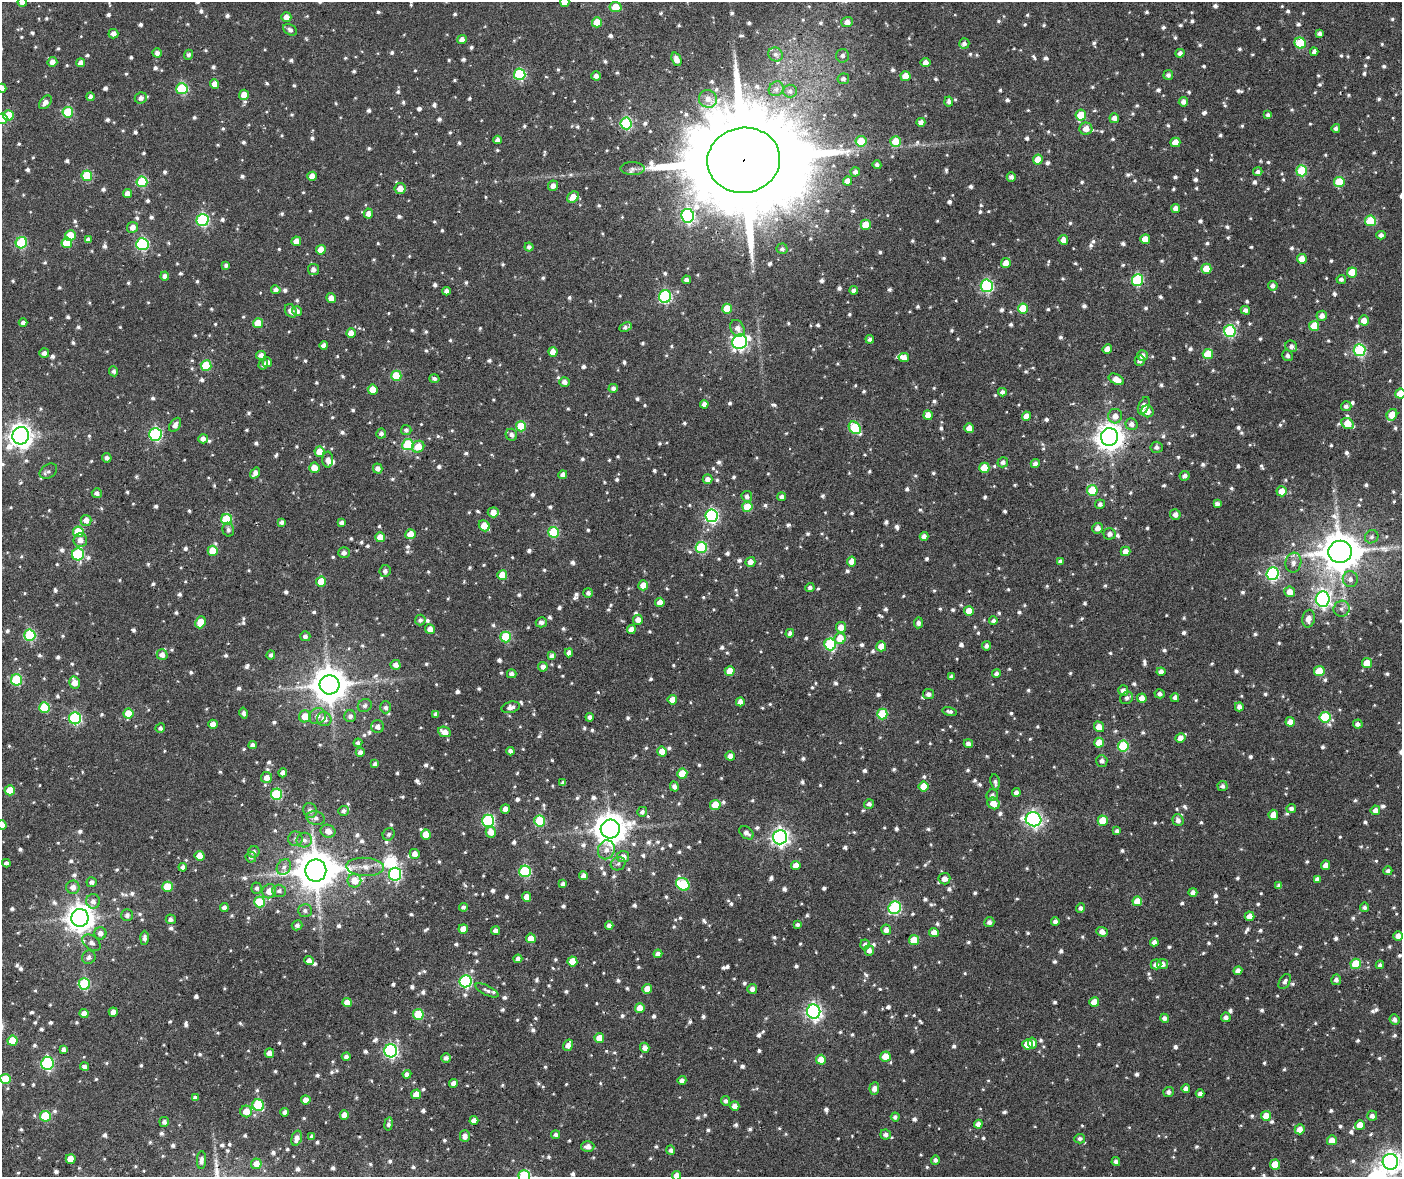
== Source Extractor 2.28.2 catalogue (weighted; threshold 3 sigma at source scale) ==
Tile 6 of 4 x 4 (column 2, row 2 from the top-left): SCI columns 1724-3123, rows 2883-4057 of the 6250 x 5797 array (HDU 1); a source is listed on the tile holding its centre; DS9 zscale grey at full resolution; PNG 1404 x 1179 px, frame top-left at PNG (2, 2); each listed source drawn as its Kron ellipse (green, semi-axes under 4 px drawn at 4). Shown black and unused: <1% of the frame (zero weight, under 2 of 6 exposures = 13% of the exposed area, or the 3 px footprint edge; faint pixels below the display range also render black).
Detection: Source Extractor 2.28.2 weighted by HDU 2 'WHT'; one run over the whole footprint, this tile lists its part. Background 0.127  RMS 0.032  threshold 0.131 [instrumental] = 3 sigma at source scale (4.09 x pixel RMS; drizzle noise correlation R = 1.36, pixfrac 0.8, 0.0396/0.0396 arcsec/px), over >= 5 px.
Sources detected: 1467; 1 too faint to see at this stretch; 2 inside a brighter object's white glare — neither listed nor drawn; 11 inside a brighter listed object's ellipse — not listed separately; of the other 1453, all 500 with FLUX_AUTO >= 8.64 (the completeness limit of this list) listed and drawn (953 fainter detections not listed), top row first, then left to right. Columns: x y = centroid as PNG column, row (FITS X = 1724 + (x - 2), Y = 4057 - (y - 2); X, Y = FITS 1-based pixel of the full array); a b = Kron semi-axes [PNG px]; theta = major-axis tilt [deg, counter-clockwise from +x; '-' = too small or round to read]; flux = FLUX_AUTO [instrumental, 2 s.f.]
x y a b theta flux
22 2 4 4 - 13
565 2 5 4 - 30
615 7 6 5 - 76
286 17 5 5 - 24
597 22 5 5 - 62
847 22 5 5 - 19
290 30 7 5 -32 10
113 34 5 4 - 16
1319 34 4 4 - 11
462 40 4 4 - 18
1300 43 6 5 - 130
964 44 5 5 - 9.8
1314 52 4 4 - 11
157 53 5 4 - 13
1180 53 4 4 - 13
776 54 7 6 - 12
188 55 5 4 - 8.6
842 56 7 6 - 11
676 59 7 4 -69 20
52 62 5 5 - 21
926 62 5 4 - 16
81 63 4 4 - 17
520 74 6 5 - 290
1168 75 5 5 - 9.8
596 76 5 4 - 14
906 76 5 5 - 48
843 79 5 5 - 11
215 84 5 4 - 28
2 88 5 4 - 20
182 89 5 5 - 230
776 89 8 7 - 12
790 91 7 6 - 9.2
244 95 5 5 - 30
91 97 4 4 - 13
141 98 6 5 - 15
708 99 9 8 - 21
45 102 8 5 48 17
949 102 5 4 - 11
1183 102 4 4 - 15
68 112 5 5 - 160
9 115 5 5 - 93
1081 115 5 5 - 91
1268 115 4 4 - 9.2
1114 118 5 4 - 17
2 119 5 5 - 100
921 122 4 4 - 16
626 123 6 5 - 300
1336 128 4 4 - 9.8
1086 129 6 6 - 27
498 140 4 4 - 14
861 141 5 5 - 81
896 142 5 5 - 70
1175 142 5 5 - 44
744 160 36 32 9 63000
1038 160 5 5 - 49
877 165 4 4 - 9.6
632 169 12 6 -2 12
1302 171 5 5 - 150
855 172 5 4 - 11
1258 172 5 4 - 9.9
87 176 5 5 - 140
312 176 5 4 - 28
1011 177 5 4 - 12
848 181 4 4 - 22
142 182 5 5 - 180
1339 182 5 5 - 120
553 186 5 5 - 17
400 188 5 5 - 29
127 194 4 4 - 21
573 197 6 5 - 40
1176 208 4 4 - 20
368 213 5 4 - 15
688 216 7 6 - 590
202 220 6 6 - 350
1370 221 5 5 - 130
866 225 5 5 - 57
133 227 5 5 - 22
1381 235 4 4 - 13
70 236 5 5 - 86
1145 239 5 5 - 45
88 240 4 4 - 13
1063 240 5 4 - 23
296 241 5 5 - 25
21 243 6 5 - 200
67 243 5 5 - 64
142 244 6 6 - 360
529 247 4 4 - 9.7
782 249 5 5 - 8.7
321 250 5 5 - 41
1302 259 5 5 - 35
1006 263 5 4 - 27
226 265 4 3 - 8.7
313 269 5 5 - 13
1206 269 5 5 - 52
1352 272 5 5 - 71
165 276 4 4 - 13
1341 279 4 4 - 9.2
687 280 4 4 - 12
1138 280 6 5 - 290
987 286 6 6 - 380
1273 286 5 4 - 12
276 290 4 4 - 15
854 290 4 4 - 12
446 291 4 4 - 14
665 297 6 6 - 370
331 298 5 4 - 23
1023 308 5 5 - 92
727 309 5 5 - 52
1245 310 5 4 - 11
291 311 7 5 -59 18
297 311 5 5 - 13
1322 316 5 5 - 18
1364 320 5 5 - 27
23 323 4 4 - 8.9
258 323 5 5 - 72
1314 326 5 5 - 79
626 327 6 4 25 10
737 328 9 6 -60 18
1230 331 6 6 - 310
351 333 5 4 - 28
870 339 4 4 - 9.6
740 342 8 7 - 750
324 345 4 4 - 15
1291 346 6 5 - 13
1107 349 5 4 - 22
1360 350 6 6 - 310
553 352 5 4 - 31
44 353 5 4 - 13
1208 354 5 5 - 84
261 355 5 4 - 14
1142 355 5 5 - 17
1288 356 6 5 - 9.1
904 357 5 4 - 22
1140 361 5 5 - 10
267 362 5 4 - 14
263 364 5 4 - 9.5
206 366 5 5 - 130
114 371 5 4 - 9
396 376 5 5 - 100
434 378 5 4 - 8.8
1116 379 8 5 -27 34
564 382 5 5 - 15
613 388 4 4 - 11
373 390 5 5 - 53
1002 392 4 4 - 11
1400 394 5 5 - 68
704 404 4 4 - 14
1144 406 9 5 67 25
1346 406 5 5 - 9.4
1147 411 6 5 - 24
928 415 5 4 - 29
1392 415 6 5 - 61
1026 416 4 4 - 24
1115 416 7 7 - 21
1131 424 6 5 - 14
1348 424 6 5 - 62
175 425 8 5 58 15
521 426 5 5 - 100
855 428 7 5 -49 160
969 428 5 5 - 23
406 430 5 5 - 8.9
381 433 5 5 - 9.6
155 434 6 6 - 430
511 435 6 5 - 11
21 436 9 8 - 2300
1109 437 9 8 - 3300
203 439 4 4 - 14
408 445 5 5 - 200
418 447 6 5 - 49
1157 447 6 5 - 10
319 452 5 5 - 42
107 458 5 4 - 10
328 460 8 5 90 16
1003 462 5 5 - 11
1035 464 4 4 - 12
314 468 5 5 - 37
378 468 5 4 - 15
984 468 5 5 - 60
48 471 9 6 35 9.6
255 473 6 4 55 15
563 475 4 4 - 17
1185 476 5 5 - 12
708 479 5 4 - 15
1092 490 5 5 - 120
1282 491 5 5 - 35
97 493 5 5 - 13
747 496 5 5 - 11
782 497 4 4 - 11
1100 504 5 4 - 10
1217 504 4 4 - 12
747 507 5 5 - 61
493 512 5 5 - 26
1175 514 5 5 - 14
712 516 6 6 - 550
227 519 5 5 - 180
86 520 5 5 - 22
281 522 4 4 - 9.2
341 523 4 4 - 10
484 526 6 5 - 47
1098 528 5 5 - 18
228 530 7 5 -73 10
78 532 5 5 - 120
553 532 5 5 - 160
410 534 5 5 - 40
1109 534 6 5 - 13
924 536 4 4 - 15
380 537 5 5 - 45
1372 537 7 6 - 9.1
80 540 7 6 - 19
701 547 5 5 - 210
213 551 5 5 - 61
1126 551 5 5 - 19
1340 552 12 11 - 9700
344 553 5 5 - 11
78 554 6 6 - 240
852 561 5 4 - 31
1060 561 4 4 - 9.3
750 562 5 5 - 20
1293 563 10 8 80 18
385 571 6 5 - 10
1273 574 6 6 - 460
502 575 5 5 - 58
1350 579 8 7 - 16
321 581 5 5 - 76
643 585 5 5 - 31
810 587 4 4 - 8.9
1290 592 5 5 - 29
588 593 5 5 - 9.1
1323 599 7 7 - 950
660 602 4 4 - 25
1342 609 8 7 - 13
969 611 5 5 - 37
1309 619 9 6 79 21
420 620 5 5 - 9.4
638 620 5 5 - 19
993 621 4 4 - 9.7
200 622 6 5 - 58
541 622 5 5 - 12
918 623 5 4 - 10
841 627 5 5 - 32
430 629 5 4 - 21
631 629 4 4 - 17
790 633 4 4 - 9.9
30 635 6 5 - 270
305 636 5 5 - 10
506 637 5 5 - 130
840 638 6 5 - 50
830 644 6 5 - 260
881 646 5 5 - 32
987 646 4 4 - 11
569 653 4 4 - 15
162 655 5 5 - 19
271 655 4 4 - 8.7
552 656 4 4 - 12
1367 663 5 5 - 50
396 665 5 5 - 17
543 667 5 5 - 14
730 671 5 5 - 41
1319 671 5 5 - 74
1161 672 4 4 - 14
996 673 4 4 - 9.7
512 674 5 4 - 11
951 677 4 3 - 9.1
16 680 5 5 - 200
74 683 6 5 - 29
329 685 10 9 - 7300
1123 691 5 5 - 15
928 694 5 5 - 12
1160 694 5 4 - 11
1127 698 7 6 - 11
1142 698 5 5 - 25
1175 698 5 4 - 11
672 700 5 4 - 34
740 702 4 4 - 16
365 706 7 6 - 9.3
44 707 5 5 - 140
386 707 6 5 - 9.2
511 707 9 5 14 15
1239 707 4 4 - 14
950 711 7 4 -11 9.2
128 713 5 5 - 56
244 713 5 4 - 9.2
436 714 4 4 - 9.8
882 714 5 5 - 140
305 716 6 6 - 42
317 716 9 7 34 17
350 716 6 6 - 11
590 717 4 4 - 11
1325 717 5 5 - 170
75 718 6 6 - 360
324 719 7 7 - 22
1290 722 4 4 - 26
213 724 4 4 - 22
1358 724 5 4 - 12
378 727 6 6 - 15
1099 727 5 4 - 31
160 728 5 4 - 8.9
444 732 7 5 -24 25
1180 738 5 4 - 24
358 743 4 4 - 9.3
1099 743 5 5 - 48
968 744 5 4 - 14
253 745 4 4 - 11
1123 746 5 5 - 190
510 751 4 4 - 11
360 752 4 4 - 11
662 752 5 5 - 41
730 756 5 4 - 20
1102 761 6 5 - 12
375 764 4 4 - 9.7
283 773 4 4 - 16
682 774 5 5 - 68
267 777 5 5 - 23
995 782 8 4 -82 9.8
563 783 4 4 - 9.4
924 786 5 5 - 67
1222 786 5 5 - 10
674 787 5 4 - 13
10 790 5 5 - 61
1016 793 4 4 - 12
277 794 5 5 - 240
992 795 6 5 - 9.3
993 803 6 5 - 37
869 804 5 5 - 11
715 805 5 5 - 55
505 809 4 4 - 20
1291 809 4 4 - 11
310 810 7 6 - 13
1375 810 5 5 - 17
343 811 5 5 - 9.8
642 812 5 5 - 9.1
1273 815 5 5 - 33
316 818 9 6 -14 14
1033 819 8 7 - 850
1178 820 6 5 - 14
488 821 6 6 - 330
540 821 5 5 - 160
1103 821 5 5 - 69
2 825 5 4 - 28
610 829 9 9 - 5100
328 831 7 6 - 24
1117 831 4 4 - 8.8
491 832 5 5 - 30
746 833 8 5 -40 14
389 834 6 5 - 8.8
426 834 5 5 - 42
780 837 7 7 - 1200
295 839 7 7 - 11
304 840 8 7 - 14
606 850 9 8 - 19
254 852 6 5 - 10
415 854 5 5 - 21
200 856 5 5 - 45
251 857 5 5 - 8.8
623 857 6 5 - 19
6 863 4 4 - 10
618 864 8 6 28 8.7
1326 865 4 4 - 23
796 866 4 4 - 28
183 867 4 4 - 12
284 867 8 6 58 13
365 867 19 9 -3 35
316 870 11 10 - 10000
525 871 6 6 - 280
1388 871 4 4 - 10
395 874 6 6 - 450
583 876 4 4 - 16
944 879 6 6 - 21
1317 879 4 4 - 10
354 881 7 7 - 42
92 882 5 5 - 11
563 884 4 4 - 10
683 884 7 5 -38 200
1279 885 4 4 - 8.9
73 887 6 6 - 19
168 887 5 5 - 81
257 888 6 5 - 8.9
269 891 7 6 - 31
279 891 7 6 - 11
1193 892 4 4 - 14
526 897 5 4 - 26
93 901 7 7 - 14
1137 901 5 5 - 50
259 902 5 5 - 150
224 907 4 4 - 13
463 907 4 4 - 9.2
1364 907 5 4 - 10
895 908 6 6 - 340
1080 908 5 4 - 10
305 911 7 6 - 9.2
127 915 6 6 - 11
1250 916 5 4 - 27
80 918 9 8 - 3700
171 919 5 5 - 9.4
1055 921 4 4 - 11
989 922 5 5 - 12
297 925 5 5 - 10
798 925 4 3 - 9
609 926 4 4 - 12
463 929 5 4 - 37
886 930 5 5 - 16
496 931 4 4 - 15
934 932 5 4 - 25
1102 932 5 5 - 17
100 933 6 6 - 16
1398 936 4 4 - 21
144 938 7 4 88 11
531 938 5 5 - 44
914 940 5 5 - 70
1154 942 4 4 - 14
91 943 10 7 -37 14
865 944 5 4 - 10
869 950 5 5 - 14
658 954 4 4 - 14
89 957 7 6 - 11
518 959 4 4 - 17
309 961 5 4 - 18
572 961 5 5 - 50
1156 964 5 5 - 17
1162 964 5 5 - 15
1356 964 5 5 - 100
1380 965 4 4 - 8.6
1238 971 4 4 - 15
1336 980 5 5 - 11
466 981 6 6 - 390
1285 982 8 5 57 11
84 984 6 5 - 200
647 989 5 5 - 28
752 989 5 5 - 14
487 990 13 4 -27 10
347 1002 4 4 - 25
1094 1002 5 5 - 44
640 1008 5 5 - 36
113 1012 4 4 - 20
814 1012 7 6 - 910
84 1013 4 4 - 19
418 1014 5 5 - 140
1226 1017 5 4 - 12
1164 1018 4 4 - 11
1394 1020 5 5 - 12
599 1038 5 5 - 38
12 1041 5 5 - 80
1032 1043 5 4 - 18
1027 1044 5 5 - 55
568 1045 6 4 55 18
645 1048 5 4 - 18
64 1049 4 4 - 11
391 1051 6 6 - 580
269 1053 5 4 - 19
346 1057 4 4 - 10
885 1057 5 5 - 45
446 1058 5 4 - 10
821 1060 5 5 - 36
47 1063 6 6 - 380
84 1067 4 4 - 12
407 1074 4 4 - 10
5 1079 5 5 - 100
682 1080 4 4 - 12
453 1083 4 4 - 17
874 1088 6 5 - 15
1186 1089 4 4 - 12
1168 1092 5 5 - 11
416 1094 5 5 - 38
1200 1094 4 4 - 11
195 1098 4 4 - 12
306 1100 4 4 - 20
725 1101 5 4 - 9
258 1105 6 5 - 210
735 1106 5 4 - 20
246 1111 6 6 - 43
285 1112 4 4 - 11
344 1115 4 4 - 24
45 1116 5 5 - 140
1266 1116 5 5 - 49
1372 1116 5 5 - 14
895 1117 4 4 - 9
474 1120 4 4 - 17
164 1122 5 5 - 10
389 1124 7 4 81 9.1
978 1124 4 4 - 15
1360 1125 5 5 - 37
1300 1129 5 5 - 28
886 1134 5 5 - 12
556 1135 4 4 - 10
312 1136 4 3 - 9
465 1136 6 5 - 17
297 1138 8 5 74 16
1080 1139 5 4 - 9
1332 1140 5 5 - 27
588 1146 6 5 - 19
671 1150 5 4 - 9.6
71 1159 5 5 - 38
201 1160 9 4 88 13
935 1160 4 4 - 9.2
1116 1161 4 4 - 10
1390 1162 8 7 - 2000
256 1164 5 5 - 30
1275 1164 5 5 - 52
524 1176 6 5 - 240
677 1176 5 4 - 26
Overlapping masked pixels (flux is a lower limit): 1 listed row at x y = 744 160
Isophote crosses this tile's border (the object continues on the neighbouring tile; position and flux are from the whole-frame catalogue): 10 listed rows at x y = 22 2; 565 2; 2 88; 2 119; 1400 394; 2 825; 5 1079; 1390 1162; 524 1176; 677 1176